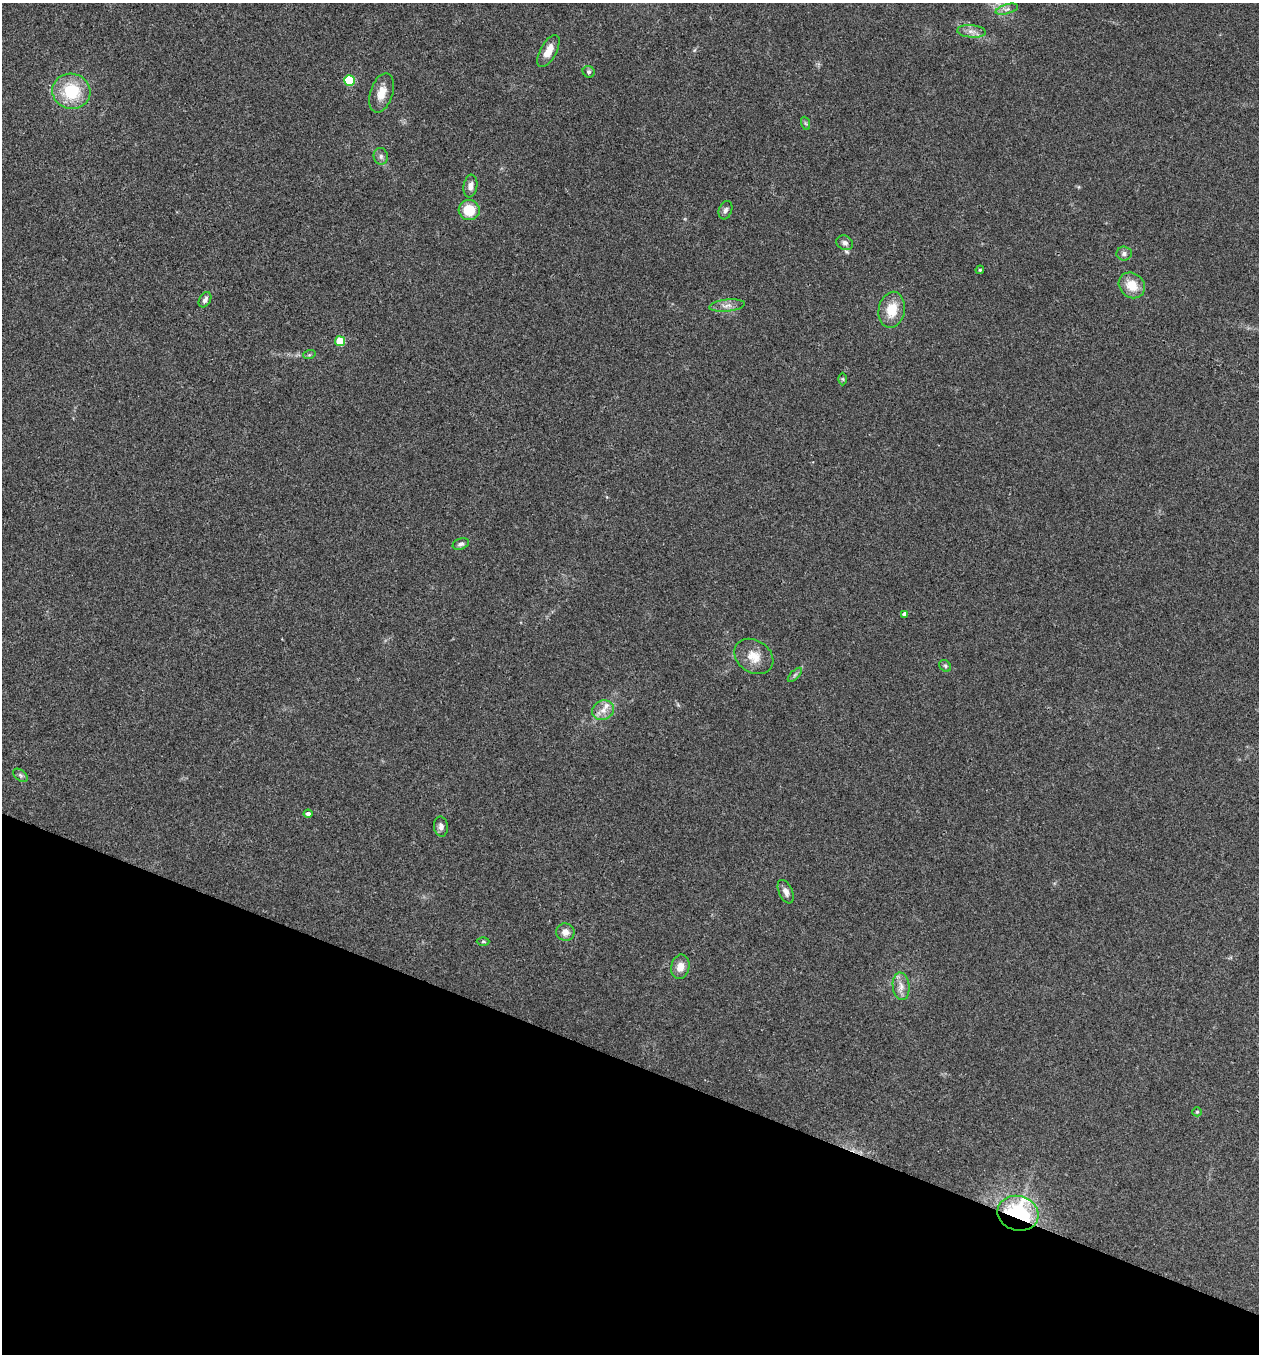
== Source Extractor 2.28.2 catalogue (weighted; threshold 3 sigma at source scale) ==
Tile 15 of 4 x 4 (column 3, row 4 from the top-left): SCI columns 2650-3906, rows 6-1357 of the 5429 x 5415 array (HDU 1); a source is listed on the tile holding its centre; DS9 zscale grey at full resolution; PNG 1261 x 1356 px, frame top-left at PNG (2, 3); each listed source drawn as its Kron ellipse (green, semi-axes under 4 px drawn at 4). Shown black and unused: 22% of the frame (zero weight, under 3 of 4 exposures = <1% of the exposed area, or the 3 px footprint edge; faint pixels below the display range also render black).
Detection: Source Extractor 2.28.2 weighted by HDU 2 'WHT'; one run over the whole footprint, this tile lists its part. Background 0.1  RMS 0.0062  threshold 0.0278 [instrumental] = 3 sigma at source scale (4.5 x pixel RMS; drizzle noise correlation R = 1.50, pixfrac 1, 0.05/0.05 arcsec/px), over >= 5 px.
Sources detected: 40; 1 too faint to see at this stretch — neither listed nor drawn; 1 inside a brighter listed object's ellipse — not listed separately; the other 38 listed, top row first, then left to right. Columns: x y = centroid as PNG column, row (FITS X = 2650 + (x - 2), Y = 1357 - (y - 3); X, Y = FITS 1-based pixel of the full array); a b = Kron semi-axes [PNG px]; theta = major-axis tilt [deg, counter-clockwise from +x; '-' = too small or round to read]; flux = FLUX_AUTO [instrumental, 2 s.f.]
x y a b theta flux
1007 9 11 4 16 2.3
971 31 14 6 -5 3.6
548 51 18 8 61 7.4
589 72 6 5 - 1.3
349 80 5 5 - 33
71 91 19 17 -14 27
382 93 20 11 72 8.2
805 123 7 4 -70 0.9
381 156 8 7 - 2.1
470 186 11 7 82 3.7
469 210 10 10 - 15
725 210 9 6 69 2
845 243 8 7 - 2.5
1124 254 7 7 - 2.1
980 270 4 4 - 0.65
1132 285 14 12 -42 11
205 300 8 5 58 2.2
727 305 18 6 6 3.7
892 310 18 13 79 13
340 341 5 5 - 21
309 355 6 4 18 0.81
843 379 6 4 -89 0.77
461 544 8 5 21 1.8
905 614 4 4 - 2.6
754 656 21 16 -34 9.7
945 666 6 5 - 1.1
795 675 9 3 45 1.2
603 710 11 9 23 4.9
20 775 8 5 -38 1.3
308 814 4 4 - 2.3
441 827 10 7 -82 2.6
786 892 12 6 -65 3.3
565 932 9 8 - 4.2
483 941 6 4 0 0.99
680 967 12 9 78 5.6
901 986 14 8 -84 4.7
1197 1112 5 4 - 0.7
1018 1213 21 17 -15 85
Overlapping masked pixels (flux is a lower limit): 1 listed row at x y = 1018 1213